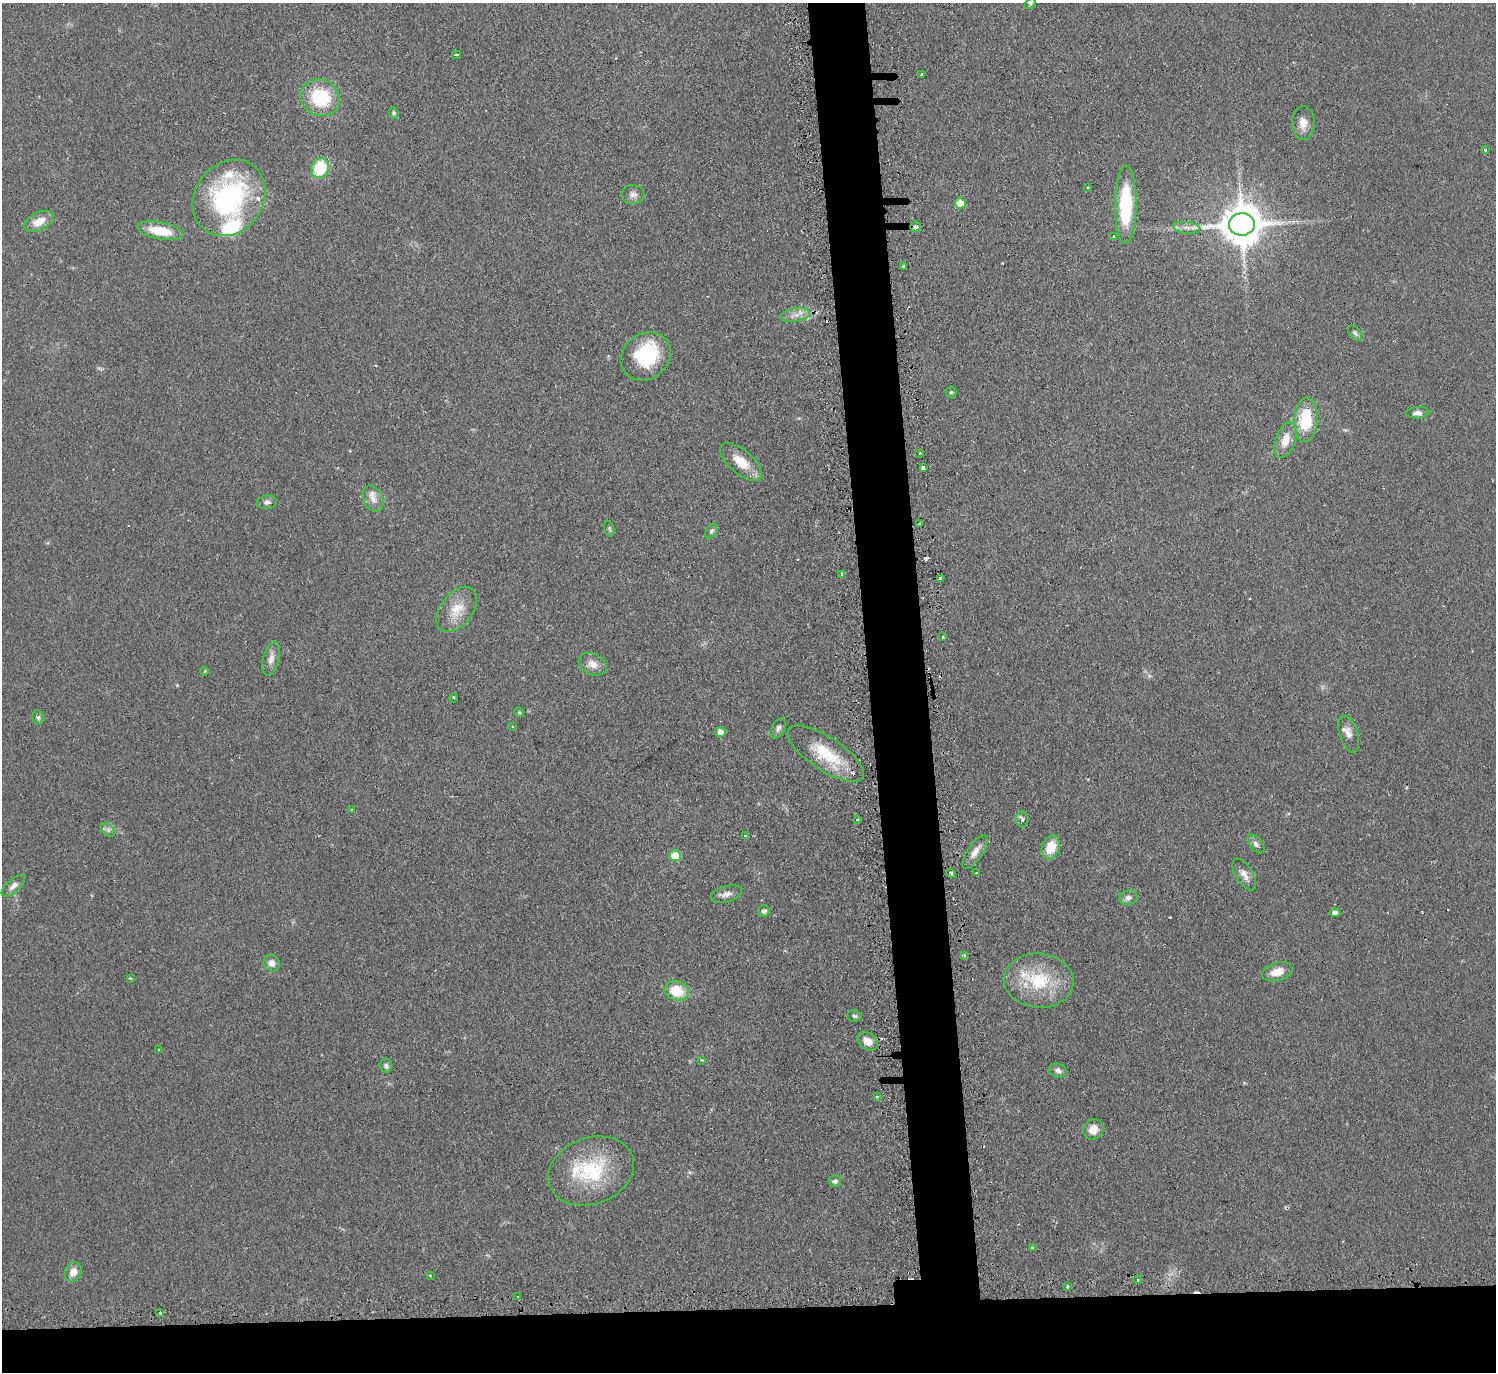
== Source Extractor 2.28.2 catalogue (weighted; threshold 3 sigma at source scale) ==
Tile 8 of 3 x 3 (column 2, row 3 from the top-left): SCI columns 1520-3013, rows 150-1519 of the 4533 x 4505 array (HDU 1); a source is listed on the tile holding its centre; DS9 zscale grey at full resolution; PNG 1498 x 1374 px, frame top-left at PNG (2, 3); each listed source drawn as its Kron ellipse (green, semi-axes under 4 px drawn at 4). Shown black and unused: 9% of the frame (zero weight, under 2 of 3 exposures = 4% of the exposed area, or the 3 px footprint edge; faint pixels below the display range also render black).
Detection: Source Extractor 2.28.2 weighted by HDU 2 'WHT'; one run over the whole footprint, this tile lists its part. Background 0.0924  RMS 0.0061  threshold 0.0274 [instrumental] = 3 sigma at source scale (4.5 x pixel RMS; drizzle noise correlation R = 1.50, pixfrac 1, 0.05/0.05 arcsec/px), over >= 5 px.
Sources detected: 102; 5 cosmic-ray / hot-pixel residue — neither listed nor drawn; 7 inside a brighter listed object's ellipse — not listed separately; the other 90 listed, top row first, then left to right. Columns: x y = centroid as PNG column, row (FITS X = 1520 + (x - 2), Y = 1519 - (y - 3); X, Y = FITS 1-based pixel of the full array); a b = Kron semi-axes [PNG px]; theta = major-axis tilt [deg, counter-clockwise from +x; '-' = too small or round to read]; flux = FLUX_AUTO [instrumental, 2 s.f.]
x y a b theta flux
1030 4 6 4 43 0.98
456 55 4 3 - 3.6
922 75 3 3 - 0.94
320 98 20 18 -25 35
393 113 6 5 - 0.93
1303 123 17 11 89 6.1
1485 150 4 3 - 0.66
320 168 10 9 - 25
1087 187 3 2 - 1.1
633 195 11 9 5 3.2
229 198 40 34 54 98
960 203 5 5 - 15
1126 205 39 11 89 42
39 221 16 8 27 8
1242 224 13 11 2 2100
916 227 5 5 - 1.8
1187 228 14 5 -6 3.3
160 231 23 8 -11 16
1114 236 3 3 - 0.68
903 266 3 2 - 0.73
795 315 15 6 11 4.3
1355 333 9 5 -58 1.4
646 356 26 22 39 39
951 392 5 5 - 0.94
1418 413 12 5 4 2.7
1306 420 22 12 86 25
1285 440 18 10 71 8.2
919 453 3 2 - 0.67
741 462 25 12 -41 12
923 468 4 3 - 2.9
373 499 13 9 -64 4.8
267 502 10 6 10 2.1
919 524 3 2 - 0.99
609 529 8 5 -72 1.2
711 531 8 5 52 1.4
842 574 3 3 - 0.94
940 579 4 3 - 4.9
457 609 26 16 52 13
943 637 3 2 - 1.4
271 659 17 8 76 4.2
593 664 15 10 -25 5.2
205 671 4 3 - 0.54
454 698 4 3 - 0.67
519 712 5 4 - 0.67
38 717 7 5 -77 1.3
513 727 3 2 - 0.59
778 728 11 6 61 2.1
720 732 5 5 - 4.7
1349 734 19 9 -73 4.8
826 754 44 16 -33 27
352 810 3 3 - 2
1022 819 8 6 -87 2
857 820 3 2 - 0.75
108 830 8 5 -45 1.7
745 836 3 3 - 1.3
1256 844 11 6 -50 2.1
1051 847 12 8 70 12
975 852 19 7 57 5.3
675 856 6 5 - 19
951 873 5 4 - 1.3
977 873 3 3 - 1.6
1244 874 18 8 -58 4.9
13 886 14 6 41 3.1
726 894 16 8 17 3.7
1128 898 9 7 19 2.8
764 911 6 5 - 1.9
1335 913 5 3 - 18
964 955 4 3 - 1.6
272 963 8 7 - 3.5
1277 972 15 9 16 7.3
130 978 3 3 - 1.3
1039 981 35 27 -6 34
677 991 12 9 -16 17
854 1016 7 5 -6 1.2
867 1041 11 8 -36 6.3
159 1050 4 3 - 0.52
702 1060 3 3 - 0.74
386 1066 7 6 - 1.5
1058 1070 9 7 -15 2.3
877 1096 3 3 - 0.9
1093 1129 11 9 39 5.4
591 1171 44 33 21 46
835 1181 6 6 - 2
1033 1248 3 3 - 1.4
73 1272 10 8 67 5.5
430 1275 4 2 - 0.49
1138 1280 4 3 - 0.57
1067 1286 3 3 - 1.4
518 1297 3 3 - 2.2
160 1313 3 3 - 0.67
Overlapping masked pixels (flux is a lower limit): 2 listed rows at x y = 916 227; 826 754